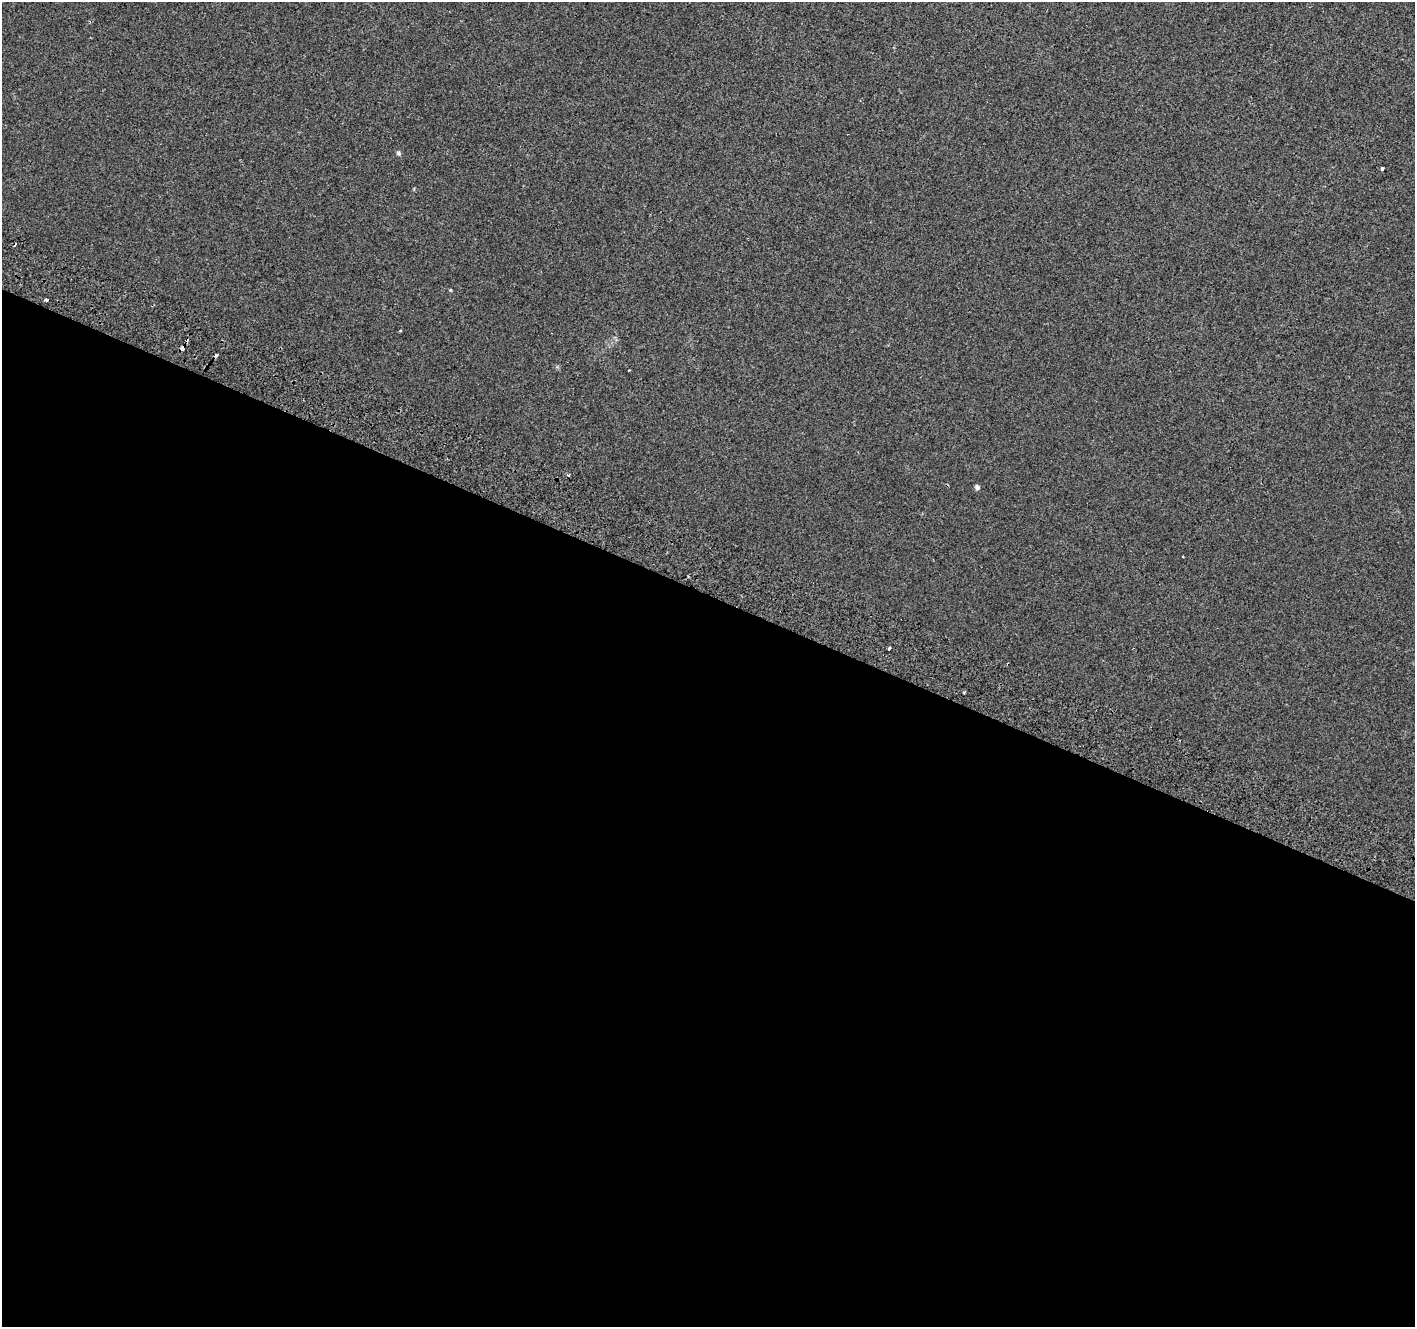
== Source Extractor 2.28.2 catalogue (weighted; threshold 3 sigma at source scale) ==
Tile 14 of 4 x 4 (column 2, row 4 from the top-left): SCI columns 1444-2856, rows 260-1584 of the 5718 x 5883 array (HDU 1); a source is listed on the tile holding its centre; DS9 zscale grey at full resolution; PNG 1417 x 1329 px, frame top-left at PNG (2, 2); no overlay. Shown black and unused: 55% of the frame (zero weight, under 2 of 3 exposures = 3% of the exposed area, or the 3 px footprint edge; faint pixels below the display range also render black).
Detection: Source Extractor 2.28.2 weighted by HDU 2 'WHT'; one run over the whole footprint, this tile lists its part. Background 5.91e-04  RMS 0.0039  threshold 0.0175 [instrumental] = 3 sigma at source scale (4.5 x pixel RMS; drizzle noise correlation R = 1.50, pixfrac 1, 0.0396/0.0396 arcsec/px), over >= 5 px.
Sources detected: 12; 1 cosmic-ray / hot-pixel residue — not listed; the other 11 listed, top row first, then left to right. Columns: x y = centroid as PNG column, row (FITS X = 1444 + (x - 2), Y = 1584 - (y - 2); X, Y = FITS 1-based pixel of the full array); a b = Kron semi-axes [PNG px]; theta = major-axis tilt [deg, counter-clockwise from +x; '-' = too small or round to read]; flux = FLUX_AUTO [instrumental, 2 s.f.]
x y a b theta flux
398 153 6 5 - 0.7
1382 169 3 3 - 17
450 290 5 3 - 0.32
46 300 4 3 - 1.5
182 348 5 3 - 10
216 355 3 3 - 2.6
629 370 2 2 - 0.36
568 475 3 3 - 0.71
977 487 6 5 - 0.91
889 649 3 3 - 2.8
964 692 3 3 - 0.82
Overlapping masked pixels (flux is a lower limit): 1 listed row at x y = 182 348